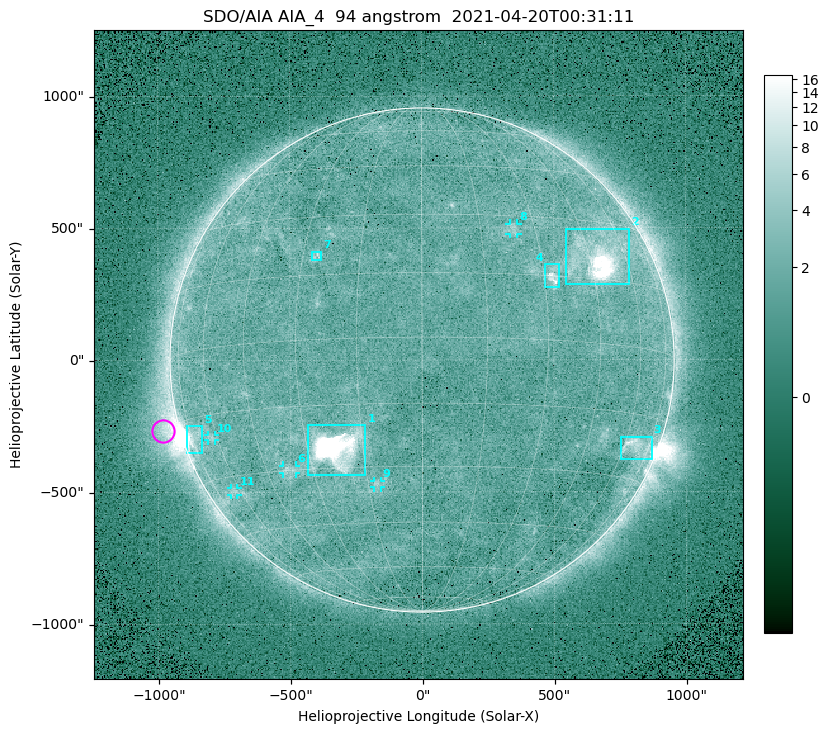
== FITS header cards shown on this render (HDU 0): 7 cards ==
TELESCOP= 'SDO/AIA '
INSTRUME= 'AIA_4   '
WAVELNTH=                   94
WAVEUNIT= 'angstrom'
DATE-OBS= '2021-04-20T00:31:11.12'
CTYPE1  = 'HPLN-TAN'
CTYPE2  = 'HPLT-TAN'

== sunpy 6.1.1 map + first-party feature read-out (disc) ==
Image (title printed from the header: SDO/AIA AIA_4  94 angstrom  2021-04-20T00:31:11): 512 x 512 px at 4.8 arcsec/px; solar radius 955 arcsec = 199 px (full disc in frame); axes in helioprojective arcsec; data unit not stated in the header (colour bar unlabelled)
Orientation: roll -0.137 deg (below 1 deg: not rotated)
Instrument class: DISC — disc imager (sunpy class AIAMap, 94 A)
Bright regions (active regions / flare kernels): reference = the median radial profile (limb darkening/brightening removed); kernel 5 px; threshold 5 sigma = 2.44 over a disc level ~1.73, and >= 1.15x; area >= 9 px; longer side >= 5 px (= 24 arcsec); searched inside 0.97 R_sun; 11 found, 11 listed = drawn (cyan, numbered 1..; 5 of them under ~33 arcsec drawn as corner ticks so the feature stays visible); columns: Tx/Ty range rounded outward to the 10 arcsec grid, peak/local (2 s.f.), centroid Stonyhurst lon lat
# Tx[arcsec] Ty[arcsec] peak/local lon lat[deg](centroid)
1 -430..-210 -440..-240 447 -22 -25
2 540..790 280..500 29 +48 +20
3 750..870 -380..-290 4.7 +67 -22
4 460..520 270..360 5.4 +33 +15
5 -900..-830 -350..-250 7.5 -73 -19
6 -530..-480 -430..-400 3 -37 -30
7 -420..-380 380..410 3.2 -26 +20
8 330..370 470..520 2.7 +24 +26
9 -180..-160 -480..-450 3 -12 -34
10 -810..-780 -300..-280 2.8 -63 -20
11 -730..-700 -510..-480 2.5 -64 -34
Off-limb structures (1.02-1.3 R_sun): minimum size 50 px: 7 found; the strongest spans PA ~90..120 deg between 1.02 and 1.21 R_sun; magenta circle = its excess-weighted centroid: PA ~105 deg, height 1.06 R_sun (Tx ~-980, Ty ~-270 arcsec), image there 4.8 x the reference